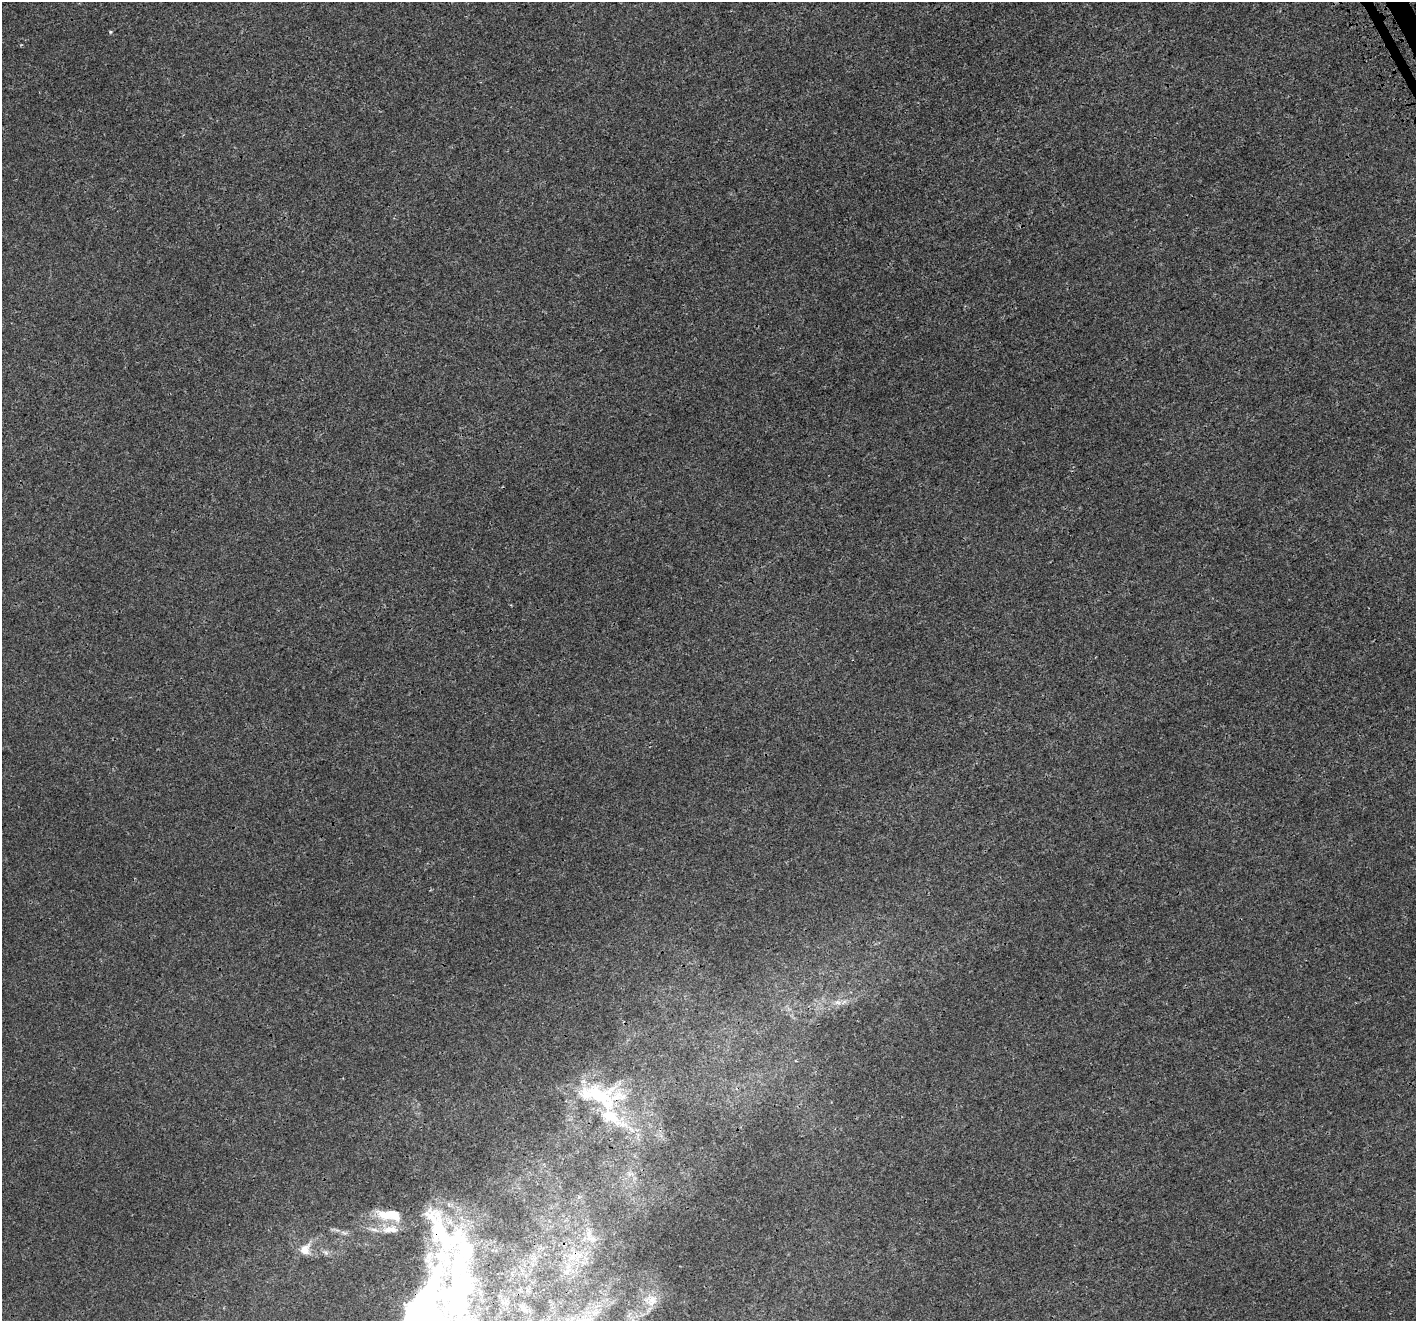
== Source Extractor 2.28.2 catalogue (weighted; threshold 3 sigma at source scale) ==
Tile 10 of 4 x 4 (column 2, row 3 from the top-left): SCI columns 1545-2958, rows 1596-2914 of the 5883 x 5758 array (HDU 1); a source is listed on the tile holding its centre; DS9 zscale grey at full resolution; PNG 1418 x 1323 px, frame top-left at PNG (2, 2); no overlay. Shown black and unused: <1% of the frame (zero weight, under 3 of 4 exposures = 7% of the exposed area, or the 3 px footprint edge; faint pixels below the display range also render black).
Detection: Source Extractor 2.28.2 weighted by HDU 2 'WHT'; one run over the whole footprint, this tile lists its part. Background 8.48e-04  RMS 0.0014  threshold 0.00611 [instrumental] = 3 sigma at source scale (4.5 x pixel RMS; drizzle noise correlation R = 1.50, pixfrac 1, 0.0396/0.0396 arcsec/px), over >= 5 px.
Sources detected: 18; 1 inside a brighter object's white glare — not listed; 5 inside a brighter listed object's ellipse — not listed separately; the other 12 listed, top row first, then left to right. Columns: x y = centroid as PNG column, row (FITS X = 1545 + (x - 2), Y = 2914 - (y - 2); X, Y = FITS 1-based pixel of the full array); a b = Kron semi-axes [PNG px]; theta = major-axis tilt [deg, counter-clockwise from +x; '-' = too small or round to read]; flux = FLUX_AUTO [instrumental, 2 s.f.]
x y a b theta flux
110 32 4 4 - 0.2
838 1002 13 7 -11 0.86
598 1096 65 33 -16 15
390 1215 34 14 -5 4.1
388 1229 18 10 4 1.7
591 1238 17 7 -15 0.98
305 1249 17 13 62 1.7
326 1252 9 6 -41 0.45
572 1257 15 10 39 1.9
567 1271 10 7 64 0.92
457 1290 132 79 73 41
651 1300 22 16 2 2.3
Overlapping masked pixels (flux is a lower limit): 2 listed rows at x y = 598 1096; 457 1290
Isophote crosses this tile's border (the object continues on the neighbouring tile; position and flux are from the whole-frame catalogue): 1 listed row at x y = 457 1290
Unlisted compact peaks at least as high as the median listed source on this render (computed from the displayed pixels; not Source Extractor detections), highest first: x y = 21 45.